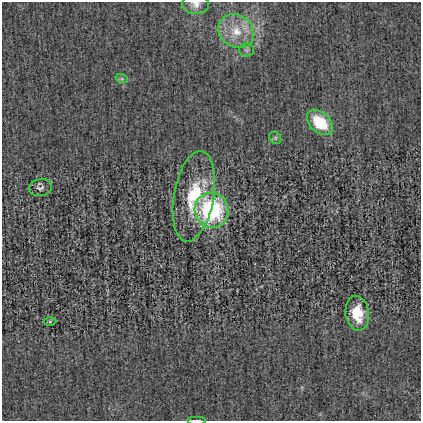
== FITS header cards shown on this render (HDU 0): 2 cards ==
NAXIS1  =                  419
NAXIS2  =                  419

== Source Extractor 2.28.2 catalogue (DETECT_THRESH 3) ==
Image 419 x 419 px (HDU 0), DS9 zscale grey, 1 PNG px = 1 image px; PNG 423 x 423 px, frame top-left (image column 1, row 419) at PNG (2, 2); each listed source drawn as its Kron ellipse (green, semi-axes under 4 px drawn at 4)
Background -5.49e-04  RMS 0.021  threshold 0.0624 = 3 sigma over >= 5 px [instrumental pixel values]
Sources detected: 12; all 12 listed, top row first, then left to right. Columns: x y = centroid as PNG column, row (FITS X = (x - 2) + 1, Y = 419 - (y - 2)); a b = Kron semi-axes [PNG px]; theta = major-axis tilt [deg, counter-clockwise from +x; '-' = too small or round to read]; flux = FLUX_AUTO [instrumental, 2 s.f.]
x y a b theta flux
196 4 13 10 -4 9.5
236 31 19 16 -35 35
246 50 7 6 - 3.7
122 79 6 4 -18 2.1
320 123 15 10 -42 60
275 138 6 5 - 2.5
40 188 12 8 12 5.2
194 196 46 20 80 78
212 210 18 17 - 160
357 313 17 11 -81 36
50 322 6 4 1 2.2
197 420 9 2 0 1.6
At the frame edge (FLAGS 8, measured only in part): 2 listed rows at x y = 196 4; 197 420